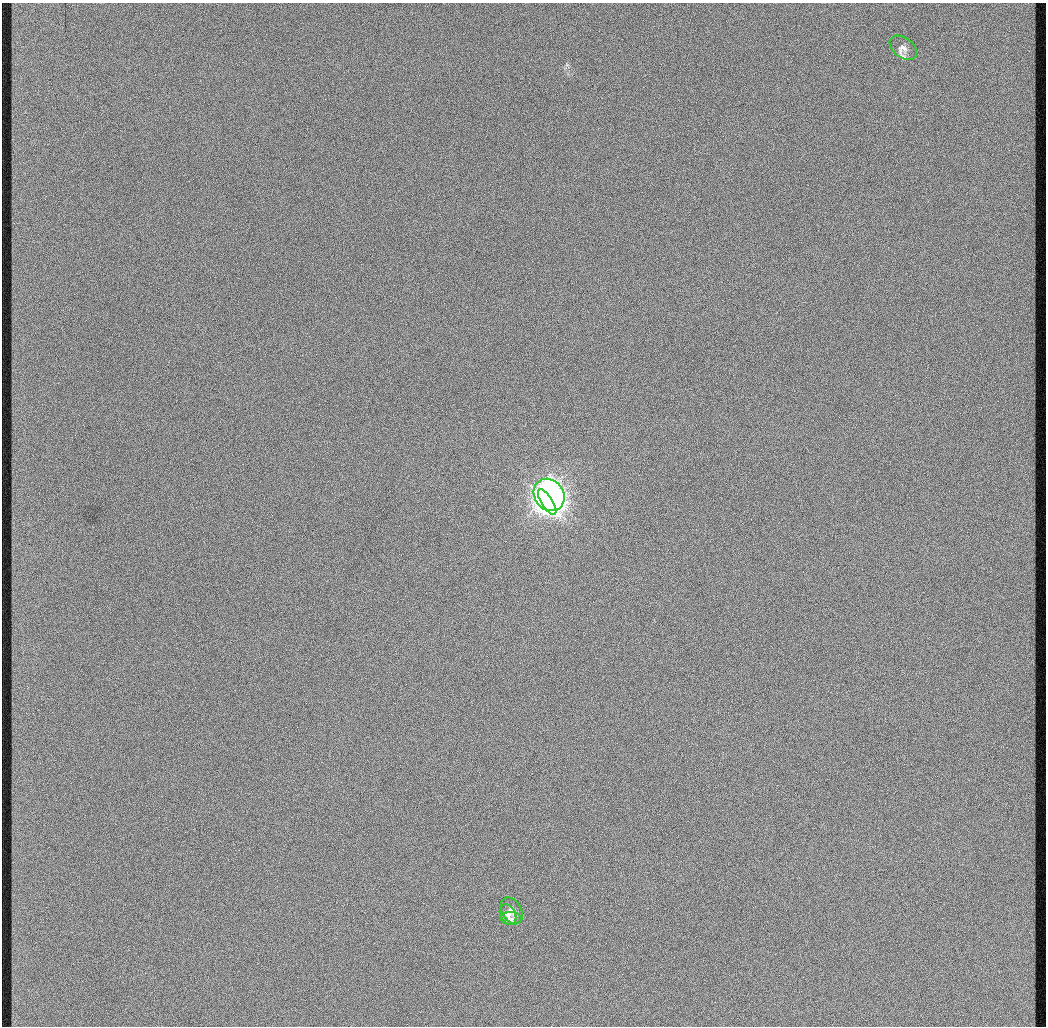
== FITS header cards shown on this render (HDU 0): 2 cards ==
NAXIS1  =                 1044 / length of data axis 1
NAXIS2  =                 1024 / length of data axis 2

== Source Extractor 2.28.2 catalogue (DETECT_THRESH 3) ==
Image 1044 x 1024 px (HDU 0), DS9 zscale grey, 1 PNG px = 1 image px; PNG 1048 x 1028 px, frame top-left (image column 1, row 1024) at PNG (2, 3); each listed source drawn as its Kron ellipse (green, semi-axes under 4 px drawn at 4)
Background 343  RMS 9.7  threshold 29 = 3 sigma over >= 5 px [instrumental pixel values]
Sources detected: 6; all 6 listed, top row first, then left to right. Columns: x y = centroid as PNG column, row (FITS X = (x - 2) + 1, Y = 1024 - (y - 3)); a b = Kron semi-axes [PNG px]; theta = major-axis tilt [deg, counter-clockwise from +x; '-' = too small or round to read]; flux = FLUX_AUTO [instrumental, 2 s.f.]
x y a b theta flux
903 48 15 10 -36 4800
549 495 17 14 -54 640000
547 502 15 5 -58 390000
512 911 14 9 -60 4900
508 915 11 7 -64 3000
511 919 11 6 -3 2400